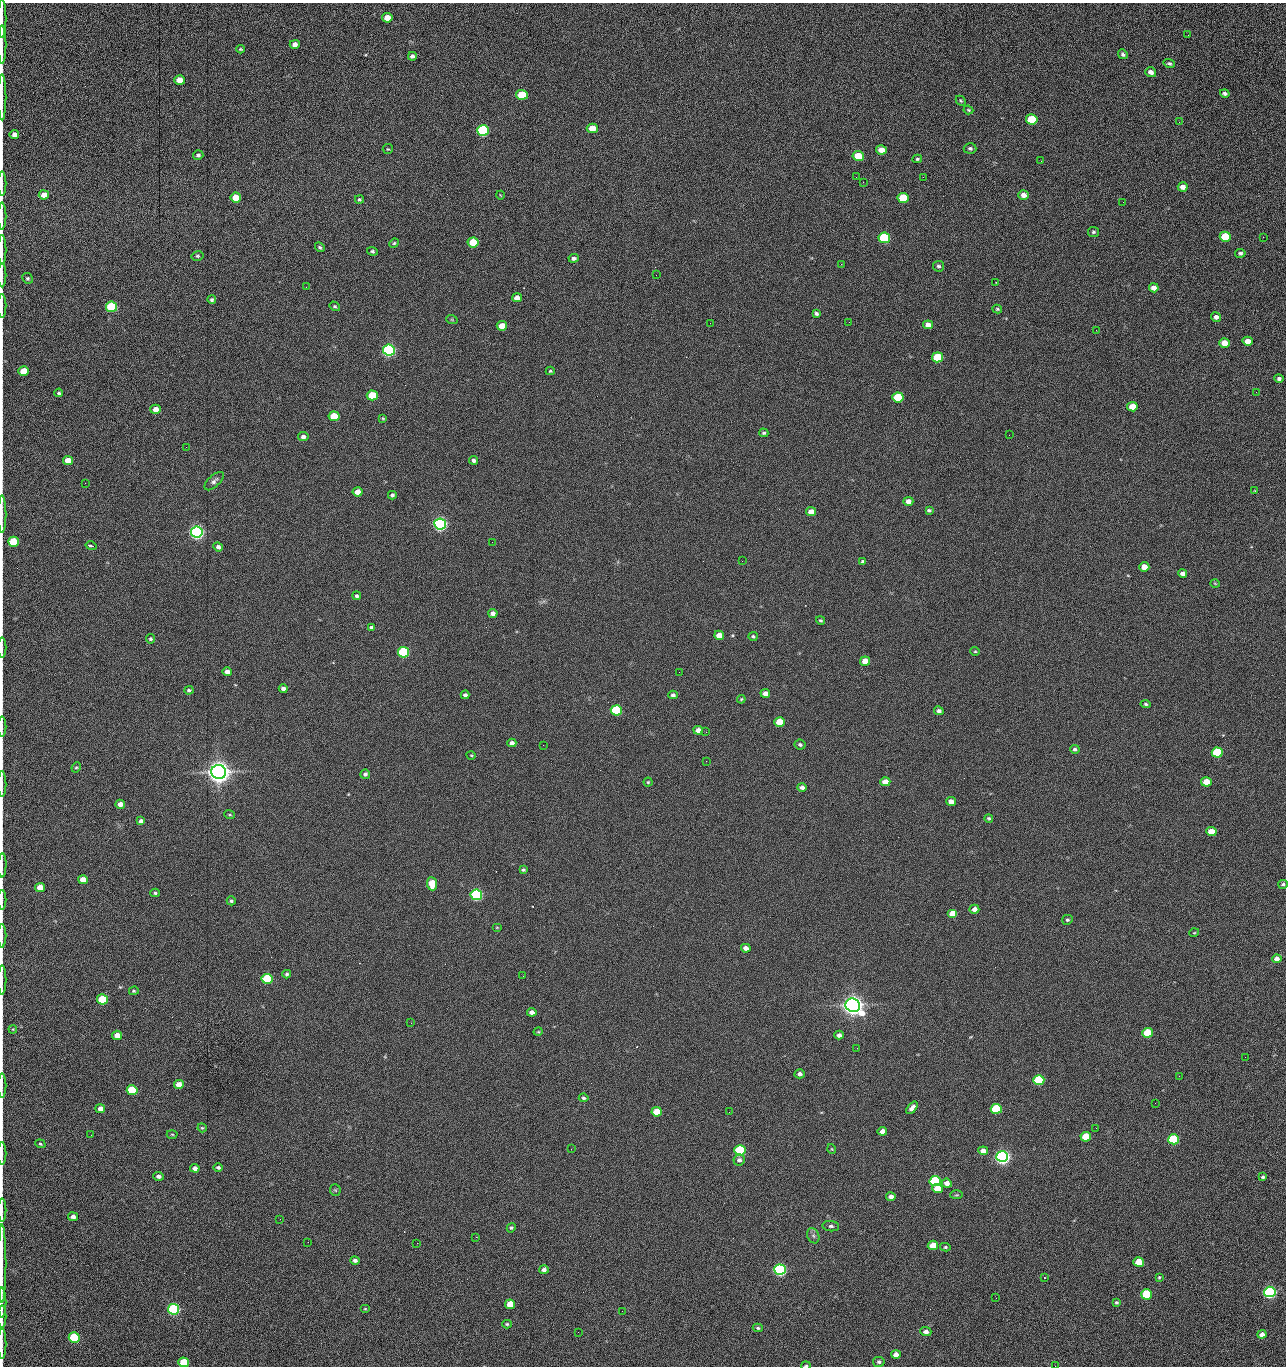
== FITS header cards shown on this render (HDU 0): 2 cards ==
NAXIS1  =                 1284 /fastest changing axis
NAXIS2  =                 1364 /next to fastest changing axis

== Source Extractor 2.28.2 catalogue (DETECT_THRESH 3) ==
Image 1284 x 1364 px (HDU 0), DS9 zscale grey, 1 PNG px = 1 image px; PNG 1288 x 1368 px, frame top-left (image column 1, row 1364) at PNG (2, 3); each listed source drawn as its Kron ellipse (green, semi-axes under 4 px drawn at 4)
Background 145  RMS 15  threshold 44.5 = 3 sigma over >= 5 px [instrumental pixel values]
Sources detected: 275; all 275 listed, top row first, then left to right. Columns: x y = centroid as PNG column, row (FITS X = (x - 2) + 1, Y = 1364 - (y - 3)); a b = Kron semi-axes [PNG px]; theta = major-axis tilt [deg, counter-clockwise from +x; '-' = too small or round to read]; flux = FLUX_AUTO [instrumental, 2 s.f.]
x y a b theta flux
387 18 5 4 - 1.3e+04
2 19 19 2 90 3.4e+03
1188 35 3 2 - 8.5e+02
295 44 5 4 - 5.1e+03
2 45 19 2 90 3.6e+03
240 49 4 3 - 1.2e+03
1123 54 5 4 - 2.0e+03
412 56 4 4 - 2.6e+03
1169 64 6 4 -17 1.9e+03
1151 72 5 4 - 4.6e+03
180 80 5 5 - 1.4e+04
1225 93 5 3 - 2.2e+03
522 95 6 5 - 4.2e+04
2 97 23 2 90 4.2e+03
961 101 6 3 -45 1.1e+03
968 110 5 4 - 1.1e+03
1032 119 5 5 - 6.0e+04
1179 122 3 2 - 8.1e+02
592 128 5 4 - 1.4e+04
483 131 6 5 - 1.6e+05
14 135 5 4 - 4.9e+03
970 148 6 5 - 2.1e+03
388 149 5 5 - 1.2e+03
881 150 5 4 - 1.2e+04
198 155 5 5 - 2.4e+03
858 156 6 5 - 2.8e+04
917 159 5 3 - 1.3e+03
1041 161 2 2 - 1.3e+03
856 177 2 2 - 1.6e+03
923 177 2 2 - 1.2e+04
863 182 2 2 - 5.9e+02
2 184 12 2 90 2.1e+03
1183 187 5 4 - 6.4e+03
44 195 5 4 - 9.9e+03
500 195 4 2 - 7.0e+02
1024 195 5 5 - 5.8e+03
236 198 5 5 - 2.0e+04
903 198 5 5 - 5.1e+04
359 200 4 4 - 1.4e+03
1123 202 2 2 - 4.3e+02
2 216 13 2 90 2.4e+03
1093 232 5 5 - 1.7e+03
1225 237 5 5 - 4.3e+04
1263 237 2 2 - 5.9e+02
884 238 6 5 - 1.0e+05
473 242 5 5 - 4.0e+04
394 243 5 4 - 1.2e+03
320 247 5 4 - 1.7e+03
2 250 15 2 90 2.7e+03
372 251 5 4 - 1.7e+03
1240 253 5 4 - 2.0e+03
197 256 6 4 11 1.5e+03
574 258 5 4 - 2.7e+03
841 264 2 2 - 1.8e+04
939 266 5 5 - 1.9e+03
2 275 12 2 90 1.9e+03
656 275 2 2 - 8.0e+02
27 278 5 5 - 1.5e+03
996 282 2 2 - 6.8e+02
306 287 2 2 - 5.0e+02
1154 288 5 4 - 7.3e+03
517 298 5 4 - 9.2e+03
212 300 4 4 - 1.8e+03
2 306 12 2 90 1.8e+03
335 306 5 4 - 1.5e+03
112 307 5 5 - 1.0e+05
997 309 5 3 - 1.3e+03
816 314 4 3 - 2.0e+03
1216 317 5 4 - 3.7e+03
452 320 6 3 -19 1.1e+03
849 322 2 2 - 4.6e+02
710 323 2 2 - 2.2e+03
928 325 5 4 - 7.6e+03
502 326 5 4 - 1.6e+04
1096 330 2 2 - 5.5e+02
1248 341 5 4 - 1.0e+04
1225 343 5 4 - 1.6e+04
389 350 6 5 - 3.0e+05
938 357 5 5 - 5.7e+04
24 371 5 5 - 2.5e+04
550 371 4 4 - 1.2e+03
1279 379 5 4 - 2.6e+03
1256 392 2 2 - 9.9e+02
59 393 4 4 - 1.6e+03
372 395 5 5 - 3.7e+04
898 397 5 5 - 5.9e+04
1132 407 5 4 - 1.9e+04
156 409 5 4 - 8.6e+03
334 416 5 5 - 2.9e+04
383 418 4 3 - 9.1e+02
764 433 4 4 - 1.4e+03
1009 435 2 2 - 2.3e+03
303 437 5 4 - 3.7e+03
186 447 2 2 - 1.9e+03
68 460 5 4 - 1.2e+04
474 460 4 4 - 2.6e+03
214 481 12 5 44 3.4e+03
85 483 2 2 - 6.1e+02
1254 491 4 2 - 6.8e+02
358 492 5 4 - 9.9e+03
392 495 4 4 - 2.2e+03
908 501 5 4 - 5.7e+03
929 510 4 3 - 1.6e+03
811 512 5 4 - 8.6e+03
2 514 19 2 90 3.4e+03
440 524 6 5 - 5.0e+05
197 532 6 5 - 5.4e+05
13 542 5 5 - 4.1e+04
492 542 2 2 - 1.6e+03
91 546 5 3 - 2.3e+03
218 547 5 4 - 3.7e+03
742 561 2 2 - 5.3e+02
863 562 4 4 - 1.9e+03
1144 567 5 4 - 1.3e+04
1182 573 4 4 - 3.8e+03
1215 583 5 3 - 8.1e+02
357 596 4 3 - 2.0e+03
493 613 4 4 - 4.4e+03
820 620 4 4 - 1.4e+03
371 627 4 3 - 1.9e+03
719 635 5 4 - 1.0e+04
753 636 5 4 - 1.6e+03
151 639 5 4 - 1.8e+03
2 648 10 2 90 1.6e+03
975 651 5 4 - 1.1e+03
403 652 5 5 - 1.6e+05
865 661 5 4 - 1.4e+04
227 672 5 4 - 7.3e+03
679 672 2 2 - 1.6e+03
283 688 4 4 - 4.3e+03
189 690 4 4 - 1.8e+03
765 693 5 4 - 5.9e+03
465 695 4 4 - 2.4e+03
673 695 4 4 - 2.4e+03
741 699 4 3 - 9.7e+02
1146 704 5 4 - 1.7e+03
616 710 5 5 - 9.4e+04
939 711 5 4 - 2.9e+03
780 722 5 5 - 2.7e+04
2 727 10 2 90 1.8e+03
698 730 5 4 - 7.5e+03
706 732 2 2 - 5.3e+02
512 743 4 4 - 4.1e+03
800 744 5 5 - 2.0e+03
543 745 2 2 - 2.1e+03
1075 749 5 4 - 2.0e+03
1217 752 5 5 - 7.7e+04
471 755 5 3 - 8.6e+02
706 761 2 2 - 1.4e+03
76 767 5 4 - 1.3e+03
219 772 7 7 - 1.6e+06
365 774 5 4 - 2.5e+03
648 782 4 4 - 1.2e+03
885 782 5 4 - 1.0e+04
1206 782 5 4 - 2.5e+04
2 784 13 2 90 2.1e+03
802 787 5 4 - 3.2e+03
951 801 5 4 - 8.0e+03
120 804 5 4 - 6.4e+03
230 815 5 2 - 9.1e+02
989 818 4 4 - 1.3e+03
141 821 4 4 - 3.9e+03
1211 831 5 4 - 1.5e+04
2 865 12 2 88 2.2e+03
523 870 4 3 - 1.6e+03
83 880 5 4 - 1.2e+04
432 884 6 5 - 2.7e+04
1283 884 5 4 - 1.8e+03
40 888 5 4 - 1.6e+04
155 893 5 4 - 1.6e+03
476 895 5 5 - 2.4e+05
2 900 10 2 90 1.7e+03
231 901 4 4 - 1.6e+03
974 909 5 4 - 5.8e+03
953 914 5 4 - 1.9e+04
1067 920 5 4 - 2.0e+03
497 927 5 3 - 7.6e+02
1194 933 5 3 - 8.7e+02
2 936 12 2 90 2.1e+03
746 948 5 4 - 5.9e+03
1277 959 4 4 - 7.3e+03
287 974 4 4 - 2.0e+03
523 976 2 2 - 1.3e+03
267 979 5 5 - 6.0e+04
2 980 15 2 90 2.3e+03
134 991 5 4 - 1.2e+03
103 999 5 5 - 7.6e+04
853 1005 7 6 - 1.3e+06
532 1012 5 4 - 4.4e+03
411 1023 2 2 - 3.6e+03
13 1029 4 3 - 7.9e+02
538 1032 5 3 - 8.9e+02
1148 1033 5 5 - 4.8e+04
117 1035 5 4 - 1.1e+04
839 1035 4 4 - 3.8e+03
857 1048 3 2 - 1.0e+03
1245 1057 2 2 - 1.1e+03
800 1074 5 4 - 3.4e+03
1179 1076 2 2 - 1.9e+03
1039 1080 5 5 - 8.8e+04
2 1085 12 2 90 2.0e+03
179 1085 5 4 - 1.2e+04
132 1090 5 5 - 6.4e+04
584 1098 5 4 - 1.7e+03
1155 1103 2 2 - 5.3e+02
912 1108 7 4 51 4.7e+03
100 1109 5 4 - 5.5e+03
996 1109 5 5 - 7.3e+04
657 1112 5 4 - 2.1e+04
729 1112 2 2 - 6.5e+02
202 1128 5 4 - 1.1e+03
1096 1128 2 2 - 4.5e+02
882 1131 5 4 - 7.3e+03
172 1134 5 3 - 1.1e+03
91 1135 2 2 - 1.4e+03
1086 1137 5 5 - 3.2e+04
1174 1139 5 5 - 9.9e+04
40 1144 5 4 - 1.2e+03
571 1149 2 2 - 7.0e+02
832 1149 5 3 - 8.7e+02
740 1150 5 5 - 1.5e+05
983 1151 5 4 - 7.5e+03
2 1154 11 2 90 2.1e+03
1002 1157 6 5 - 6.3e+05
739 1160 6 5 - 3.1e+03
218 1167 4 4 - 2.2e+03
195 1168 5 4 - 4.3e+03
158 1176 5 4 - 3.6e+03
1263 1177 4 4 - 1.8e+03
935 1181 5 5 - 1.5e+05
947 1183 5 4 - 6.3e+03
937 1188 5 4 - 1.6e+04
335 1190 6 5 - 1.4e+03
956 1195 6 3 1 1.2e+03
891 1197 4 4 - 4.6e+03
2 1210 11 2 90 1.9e+03
73 1217 5 4 - 4.3e+03
280 1219 2 2 - 1.4e+03
831 1226 8 5 -6 2.4e+03
511 1228 5 4 - 1.5e+03
813 1236 8 6 -68 2.8e+03
476 1237 2 2 - 5.8e+03
308 1242 3 2 - 1.1e+03
417 1243 2 2 - 3.6e+03
933 1245 5 4 - 1.9e+04
945 1247 5 4 - 1.4e+03
355 1260 5 4 - 2.6e+03
1139 1262 5 5 - 2.6e+04
2 1263 39 2 90 6.4e+03
544 1270 5 4 - 3.4e+03
780 1270 6 5 - 3.1e+05
1044 1277 4 3 - 7.2e+02
1159 1277 3 3 - 1.0e+03
1270 1292 5 5 - 3.6e+05
1146 1294 5 5 - 7.9e+04
996 1298 2 2 - 1.7e+03
1116 1302 3 3 - 1.4e+03
2 1303 15 2 90 2.3e+03
510 1304 5 4 - 1.8e+04
174 1309 5 5 - 2.4e+05
365 1309 5 3 - 9.0e+02
622 1311 2 2 - 4.9e+02
2 1317 11 2 90 2.0e+03
507 1324 5 4 - 1.4e+03
758 1328 5 4 - 1.4e+03
578 1332 2 2 - 2.3e+03
926 1332 5 4 - 4.0e+03
1262 1334 4 4 - 5.1e+03
74 1337 5 5 - 9.2e+04
2 1344 15 2 90 2.5e+03
896 1355 5 4 - 6.8e+03
183 1362 5 5 - 3.0e+04
879 1362 6 5 - 1.9e+03
806 1366 4 2 - 1.2e+03
1055 1366 2 2 - 1.3e+03
At the frame edge (FLAGS 8, measured only in part): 29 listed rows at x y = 2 19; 2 45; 2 97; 14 135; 2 184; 2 216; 2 250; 2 275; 2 306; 2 514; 13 542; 2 648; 2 727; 2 784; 2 865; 1283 884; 2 900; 2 936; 2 980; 2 1085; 2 1154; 2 1210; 2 1263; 2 1303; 2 1317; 2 1344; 183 1362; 806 1366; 1055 1366

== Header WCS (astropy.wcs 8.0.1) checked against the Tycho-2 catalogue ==
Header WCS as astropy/WCSLIB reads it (CRVAL/CRPIX/CD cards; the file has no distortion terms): RA---TAN/DEC--TAN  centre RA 15:41:40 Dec +51:59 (235.42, +51.98 deg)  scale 1.26 arcsec/px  FOV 26.9' x 28.5'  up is +92 deg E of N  parity flipped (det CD > 0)
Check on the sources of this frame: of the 60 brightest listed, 11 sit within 2.0 arcsec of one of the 12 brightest Tycho-2 stars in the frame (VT <= 12.29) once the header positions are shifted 0.58 arcsec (0.47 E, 0.34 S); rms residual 0.85 arcsec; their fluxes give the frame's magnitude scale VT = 25.23 - 2.5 log10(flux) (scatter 0.20 mag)
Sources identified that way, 11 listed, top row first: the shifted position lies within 2.0 arcsec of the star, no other Tycho-2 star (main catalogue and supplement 1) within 4.0 arcsec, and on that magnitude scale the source's flux lands within +1.5 / -3 mag of the star's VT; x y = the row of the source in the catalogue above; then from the Tycho-2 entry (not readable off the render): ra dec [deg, ICRS J2000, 3 dp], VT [Tycho-2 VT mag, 2 dp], TYC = Tycho-2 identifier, HIP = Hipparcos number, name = IAU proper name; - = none
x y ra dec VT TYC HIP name
389 350 235.614 +52.064 11.61 3489-1132-1 - -
440 524 235.514 +52.049 11.19 3489-1407-1 - -
197 532 235.515 +52.133 11.12 3489-1380-1 - -
219 772 235.378 +52.130 9.31 3489-1322-1 76850 -
476 895 235.303 +52.042 11.52 3489-958-1 - -
853 1005 235.232 +51.912 9.59 3489-824-1 - -
1002 1157 235.143 +51.862 10.97 3489-1016-1 - -
935 1181 235.131 +51.886 12.29 3489-908-1 - -
780 1270 235.084 +51.941 11.45 3489-1346-1 - -
1270 1292 235.062 +51.771 11.53 3489-1453-1 - -
174 1309 235.075 +52.152 11.74 3489-912-1 - -